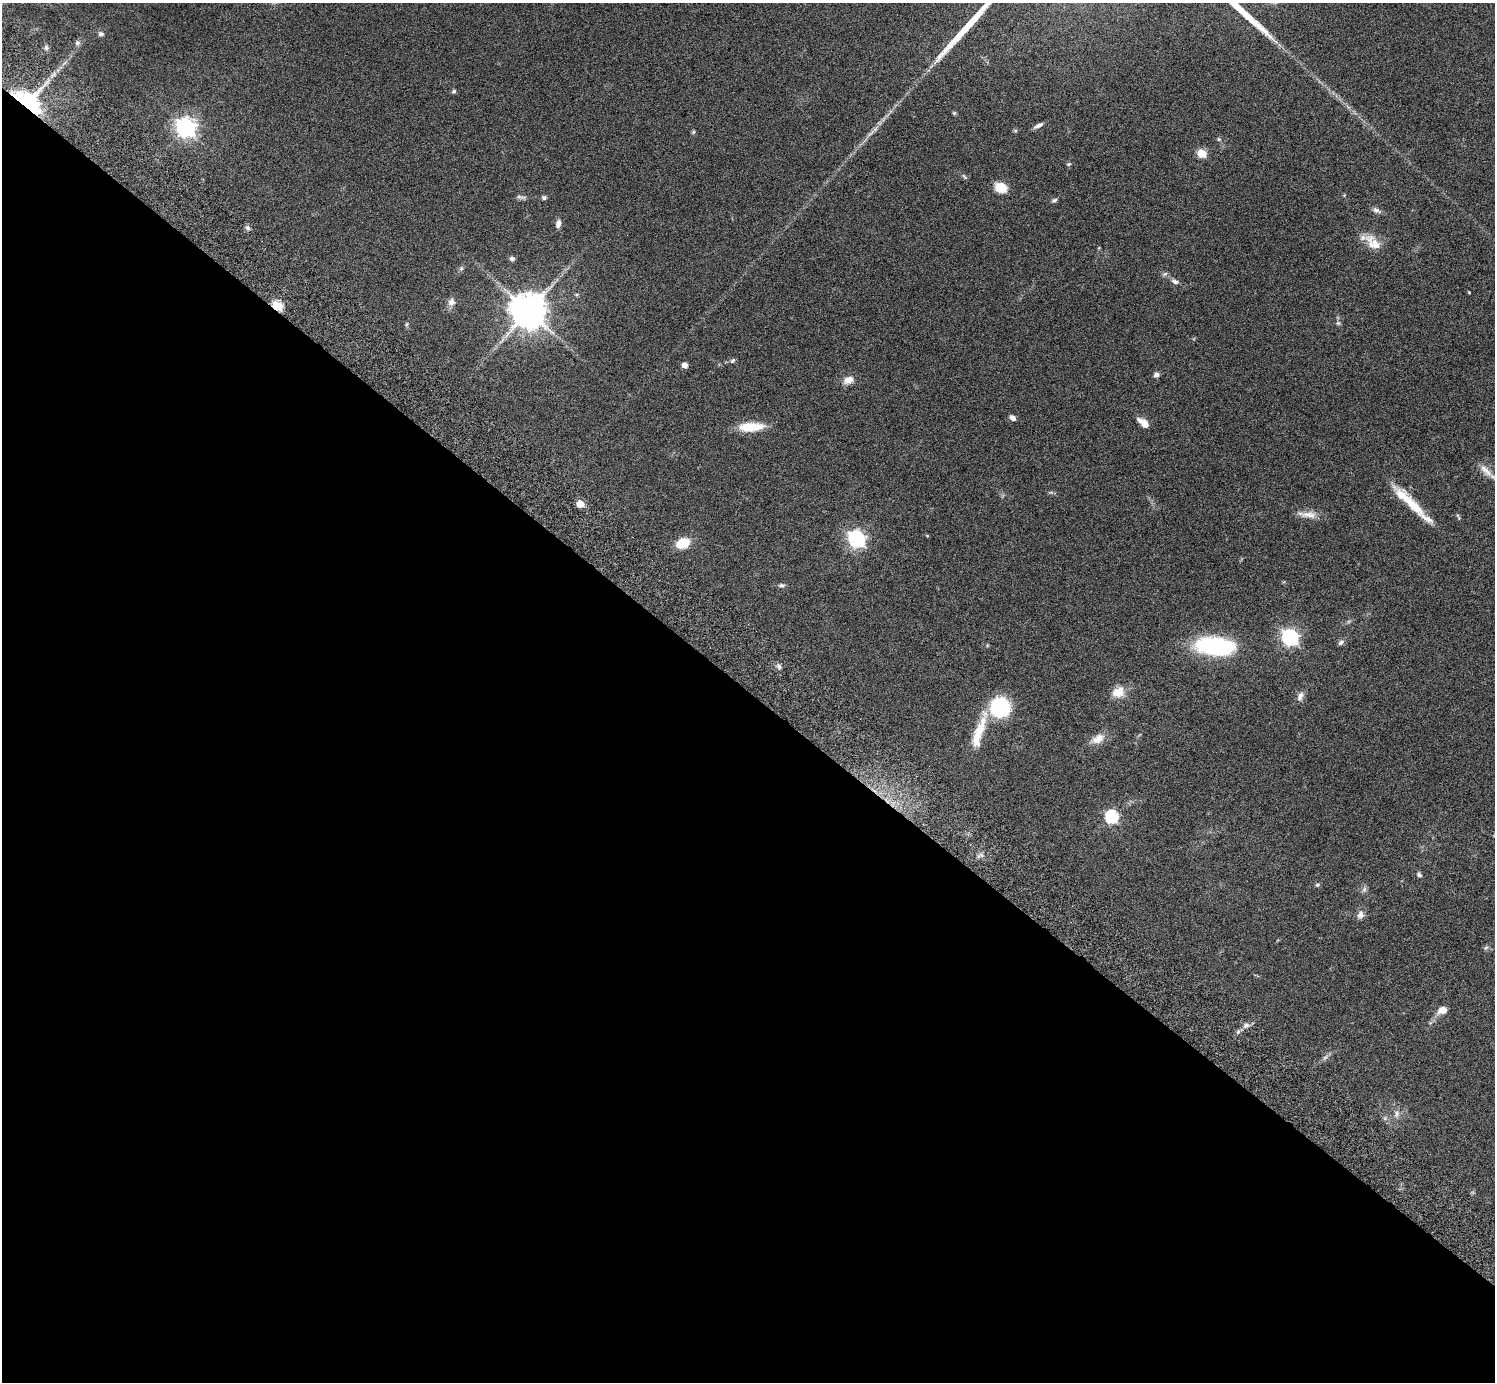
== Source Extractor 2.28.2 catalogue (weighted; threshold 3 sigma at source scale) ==
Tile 14 of 4 x 4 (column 2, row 4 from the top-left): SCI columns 1539-3031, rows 346-1725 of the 6059 x 6069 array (HDU 1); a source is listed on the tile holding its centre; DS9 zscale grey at full resolution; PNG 1497 x 1384 px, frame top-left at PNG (2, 3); no overlay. Shown black and unused: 50% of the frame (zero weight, under 3 of 6 exposures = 3% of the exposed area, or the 3 px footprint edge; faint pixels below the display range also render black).
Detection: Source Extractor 2.28.2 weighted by HDU 2 'WHT'; one run over the whole footprint, this tile lists its part. Background 0.0843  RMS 0.0046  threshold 0.0188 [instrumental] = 3 sigma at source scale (4.09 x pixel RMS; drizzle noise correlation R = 1.36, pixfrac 0.8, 0.05/0.05 arcsec/px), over >= 5 px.
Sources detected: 71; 1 inside a brighter object's white glare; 2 long thin detections or spike segments (spike, bleed or trail) — not listed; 1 inside a brighter listed object's ellipse — not listed separately; the other 67 listed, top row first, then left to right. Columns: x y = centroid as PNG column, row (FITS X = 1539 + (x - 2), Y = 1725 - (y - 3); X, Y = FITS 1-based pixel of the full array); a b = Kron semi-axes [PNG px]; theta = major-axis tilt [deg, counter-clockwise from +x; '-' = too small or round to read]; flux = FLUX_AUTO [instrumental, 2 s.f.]
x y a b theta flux
101 34 7 6 - 1.1
77 43 8 6 64 1.2
46 47 8 6 -60 0.99
454 91 5 4 - 0.83
23 102 41 25 25 47
1038 125 12 5 29 1.6
185 127 8 7 - 230
693 132 5 4 - 0.72
1219 139 6 5 - 0.62
1202 153 5 5 - 17
1069 164 7 4 25 0.62
964 176 9 3 -56 0.66
1001 188 11 9 -21 8.7
1344 195 4 4 - 0.36
521 197 15 5 -11 1.3
544 198 6 5 - 0.99
1054 200 7 5 20 0.88
1376 210 11 6 -29 1.7
558 224 9 6 79 2.1
248 228 8 6 -59 1
1373 243 26 14 -47 7.4
512 259 6 5 - 1.2
461 268 7 5 69 0.84
1165 274 8 5 27 0.93
1175 281 12 6 -20 1.7
1469 292 3 2 - 0.36
577 294 6 4 1 0.55
451 302 10 8 81 2.5
277 306 6 5 - 29
528 311 12 11 - 850
1338 323 6 6 - 0.77
406 324 8 4 81 0.65
733 361 8 6 40 0.82
685 365 6 5 - 2
1156 375 6 6 - 1.5
848 380 13 9 21 3.4
1013 418 8 6 -39 1.6
1143 423 16 8 -41 3.6
750 427 27 9 3 12
1486 471 23 10 -47 4.6
580 504 5 5 - 8.3
1413 505 62 9 -45 14
1308 515 28 8 -5 4.2
1458 517 10 4 -59 0.64
856 539 7 7 - 150
683 543 13 10 23 9.7
781 585 8 5 0 1
1290 637 7 7 - 130
1341 642 9 6 42 1.2
1215 646 41 18 -6 46
779 666 8 5 -64 1.1
1118 692 17 13 27 5.9
1300 696 14 7 66 2.2
1000 707 15 15 - 36
979 731 54 11 72 13
1098 739 21 11 28 4.6
1112 817 6 6 - 59
980 855 14 4 29 1.3
1419 875 7 5 -60 1.1
1317 885 7 5 14 0.69
1364 889 9 6 64 1.2
1360 915 12 9 82 2.2
1486 948 7 6 - 0.88
1442 1010 12 9 24 3.8
1246 1025 9 7 30 1.8
1325 1057 11 5 35 1.3
1396 1114 12 8 83 2.2
Overlapping masked pixels (flux is a lower limit): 2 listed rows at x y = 23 102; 277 306
Isophote crosses this tile's border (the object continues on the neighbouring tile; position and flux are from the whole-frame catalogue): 1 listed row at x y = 1486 471